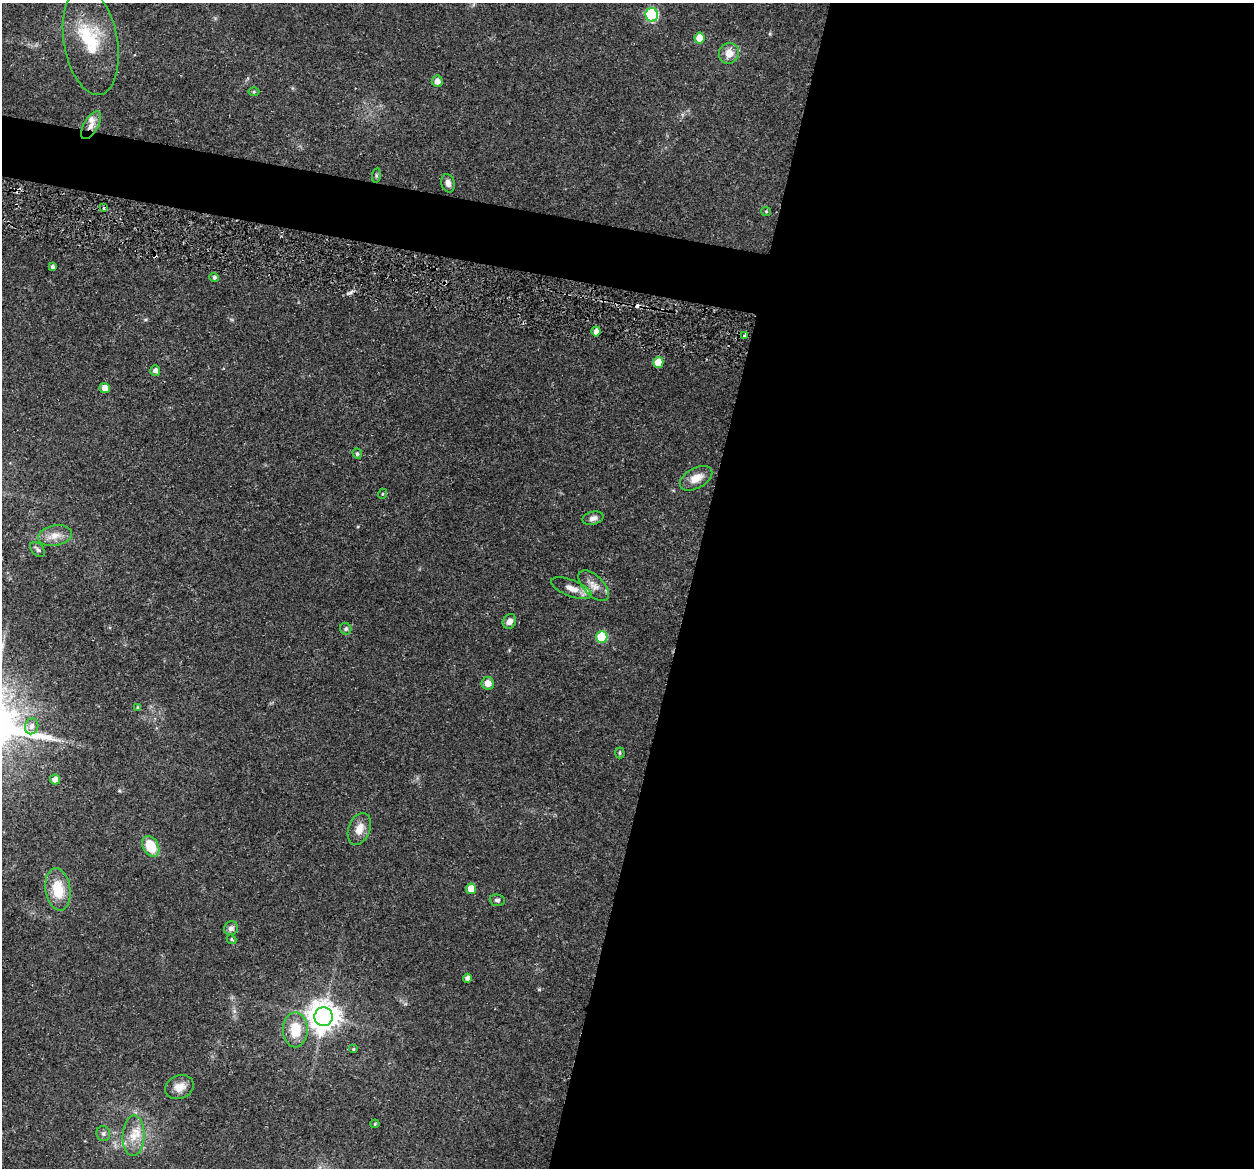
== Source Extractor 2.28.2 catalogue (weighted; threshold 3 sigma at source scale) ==
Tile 12 of 4 x 4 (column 4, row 3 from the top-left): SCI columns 3771-5022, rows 1345-2510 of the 5024 x 5087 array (HDU 1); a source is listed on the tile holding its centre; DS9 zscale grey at full resolution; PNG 1256 x 1170 px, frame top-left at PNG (2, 3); each listed source drawn as its Kron ellipse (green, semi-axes under 4 px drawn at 4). Shown black and unused: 48% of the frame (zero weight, under 3 of 5 exposures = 3% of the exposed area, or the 3 px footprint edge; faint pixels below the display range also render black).
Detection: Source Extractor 2.28.2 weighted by HDU 2 'WHT'; one run over the whole footprint, this tile lists its part. Background 0.0622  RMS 0.0056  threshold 0.0252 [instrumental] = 3 sigma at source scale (4.5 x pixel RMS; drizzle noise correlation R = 1.50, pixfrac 1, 0.05/0.05 arcsec/px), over >= 5 px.
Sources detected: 54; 2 cosmic-ray / hot-pixel residue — neither listed nor drawn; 3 inside a brighter listed object's ellipse — not listed separately; the other 49 listed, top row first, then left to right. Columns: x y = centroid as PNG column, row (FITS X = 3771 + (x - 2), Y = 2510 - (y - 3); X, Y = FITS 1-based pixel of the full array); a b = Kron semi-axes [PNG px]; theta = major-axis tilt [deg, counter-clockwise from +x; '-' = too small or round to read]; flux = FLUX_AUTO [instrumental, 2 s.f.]
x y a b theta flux
652 15 7 6 - 53
699 38 5 5 - 9.1
91 41 54 27 -80 29
729 53 10 10 - 6.2
437 81 5 5 - 3.7
254 92 5 3 - 0.64
91 125 16 7 59 3.9
376 175 7 4 82 0.87
448 183 9 6 -76 2.9
104 208 4 4 - 1.1
766 211 5 4 - 0.65
52 267 4 3 - 1.2
214 277 5 4 - 1.2
596 331 5 4 - 3.3
745 335 3 3 - 2.8
658 362 5 5 - 9.5
155 370 5 5 - 2.2
105 388 5 5 - 4.4
357 454 5 4 - 0.86
696 478 17 10 29 7.1
382 494 5 3 - 0.51
593 518 10 6 15 2.6
55 536 17 10 9 5.7
37 549 9 5 -46 1.4
594 586 19 10 -46 5.4
572 588 21 8 -21 5.9
509 621 7 6 - 3
346 629 6 5 - 1.2
602 637 6 5 - 26
488 683 6 6 - 4.3
138 708 4 3 - 0.83
32 726 8 6 75 2.6
620 753 5 5 - 0.8
55 779 5 5 - 3.8
359 829 16 10 69 6.5
151 846 11 7 -61 14
58 889 21 12 -82 16
471 889 5 5 - 7.4
497 900 8 6 -5 1.2
231 928 7 6 - 2
231 939 5 4 - 0.66
467 978 4 4 - 2
324 1017 9 9 - 850
295 1030 17 12 90 15
353 1049 5 4 - 0.73
179 1087 15 11 21 5.8
375 1124 4 4 - 0.56
103 1134 8 7 - 1.4
133 1136 20 11 88 9
Overlapping masked pixels (flux is a lower limit): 1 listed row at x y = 91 125